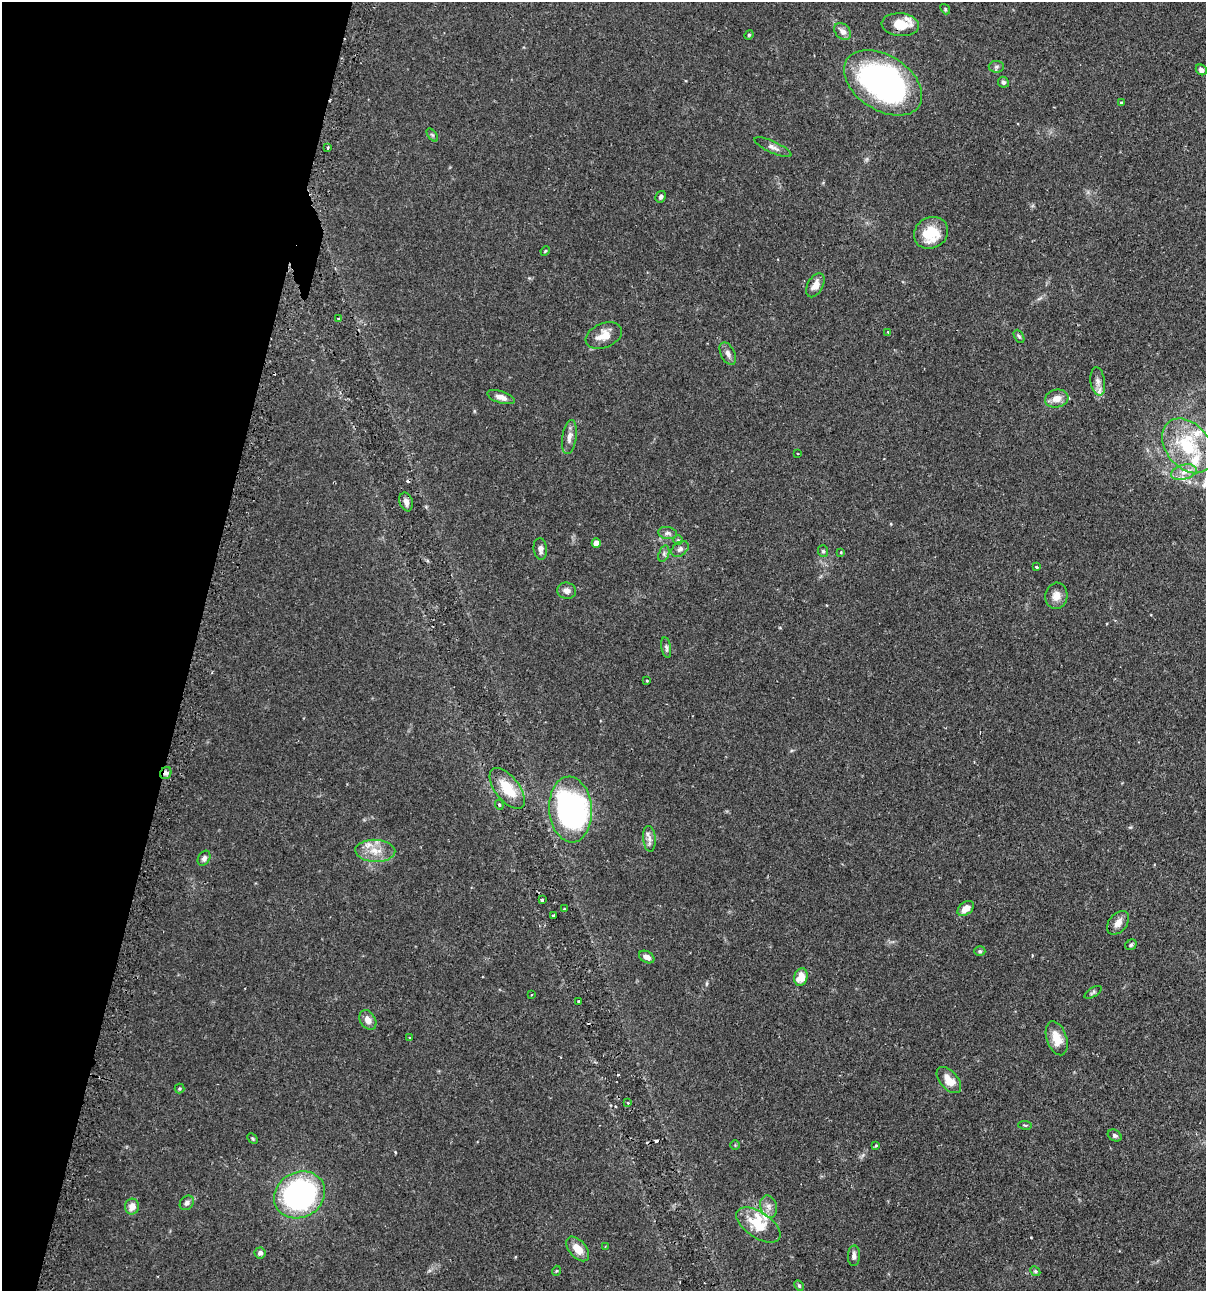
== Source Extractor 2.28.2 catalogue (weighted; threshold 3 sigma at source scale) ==
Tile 9 of 4 x 4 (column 1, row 3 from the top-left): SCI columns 154-1357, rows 1325-2613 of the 5247 x 5227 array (HDU 1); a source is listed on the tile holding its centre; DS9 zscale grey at full resolution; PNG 1208 x 1293 px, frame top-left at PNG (2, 2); each listed source drawn as its Kron ellipse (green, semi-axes under 4 px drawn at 4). Shown black and unused: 16% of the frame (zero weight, under 2 of 3 exposures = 4% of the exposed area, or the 3 px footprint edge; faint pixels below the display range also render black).
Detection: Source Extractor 2.28.2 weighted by HDU 2 'WHT'; one run over the whole footprint, this tile lists its part. Background 0.115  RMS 0.0055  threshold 0.0248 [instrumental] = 3 sigma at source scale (4.5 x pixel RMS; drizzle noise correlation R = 1.50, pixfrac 1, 0.05/0.05 arcsec/px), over >= 5 px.
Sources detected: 95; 1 inside a brighter object's white glare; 4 cosmic-ray / hot-pixel residue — neither listed nor drawn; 6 inside a brighter listed object's ellipse — not listed separately; the other 84 listed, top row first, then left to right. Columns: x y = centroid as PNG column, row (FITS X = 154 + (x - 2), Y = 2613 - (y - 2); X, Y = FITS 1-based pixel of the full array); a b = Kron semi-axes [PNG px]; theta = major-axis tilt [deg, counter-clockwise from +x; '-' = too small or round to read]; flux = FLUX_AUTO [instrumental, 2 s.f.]
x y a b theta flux
945 9 5 4 - 0.66
900 25 19 11 -5 11
843 31 9 7 -44 3.1
749 35 5 4 - 0.65
996 67 8 6 1 1.2
1201 70 6 5 - 1.9
1003 82 6 5 - 1.4
883 83 43 27 -32 150
1121 103 3 3 - 0.97
432 135 7 4 -52 0.77
773 147 20 5 -24 2.6
328 148 3 2 - 0.9
661 197 6 5 - 1.4
931 233 18 15 30 14
545 251 5 3 - 0.51
815 285 13 7 61 4.5
338 318 3 2 - 0.38
888 332 3 3 - 0.7
604 335 19 12 22 7.1
1019 336 7 4 -61 0.93
728 354 12 7 -63 2.4
1098 381 14 7 -81 3
501 397 14 6 -17 3.7
1057 399 12 8 15 5
569 437 17 7 81 3.3
1188 446 30 21 -52 34
798 454 3 2 - 0.35
1184 472 13 7 15 4.2
406 502 9 6 -72 2.5
668 533 9 6 -10 1.5
678 540 5 5 - 0.7
596 543 4 4 - 5.5
540 549 11 6 -83 2.2
680 549 10 6 36 1.9
823 551 6 5 - 0.98
841 552 3 3 - 0.41
664 554 8 5 71 1.4
1036 567 3 2 - 0.56
567 591 9 8 - 2.6
1056 596 13 11 77 4.7
666 647 10 4 -80 1.4
647 681 4 2 - 0.4
166 773 6 5 - 2.1
507 788 24 12 -52 14
499 805 5 4 - 0.63
570 809 33 21 -86 110
649 839 13 6 -85 2.7
375 851 20 11 -2 8.2
204 858 8 6 62 1.8
542 900 3 3 - 0.59
966 908 9 6 38 5.1
564 909 3 2 - 0.42
553 916 3 2 - 0.59
1118 923 13 9 51 4
1131 945 6 5 - 0.86
980 951 5 4 - 0.76
647 957 8 5 -30 2.8
801 977 9 6 75 9
1093 992 10 4 32 0.98
531 995 3 2 - 0.4
579 1001 3 2 - 0.53
368 1020 11 7 -58 3.3
410 1038 3 2 - 0.5
1057 1038 17 10 -71 7.9
949 1080 15 9 -48 5.8
179 1089 5 5 - 0.71
628 1103 3 3 - 0.66
1025 1125 7 3 -9 0.59
1115 1135 7 5 -32 1.1
253 1139 6 3 -45 0.64
735 1145 5 5 - 0.57
876 1145 4 3 - 0.54
299 1195 26 22 29 130
187 1203 8 6 49 1.7
769 1206 11 8 -72 3.1
132 1207 8 7 - 4.4
758 1225 25 13 -34 14
605 1247 3 2 - 0.35
578 1249 14 8 -49 6.5
260 1253 5 5 - 1.5
854 1256 10 6 88 2.1
556 1271 5 3 - 0.45
1035 1271 5 4 - 0.73
799 1286 6 4 -62 0.67
Overlapping masked pixels (flux is a lower limit): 1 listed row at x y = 166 773